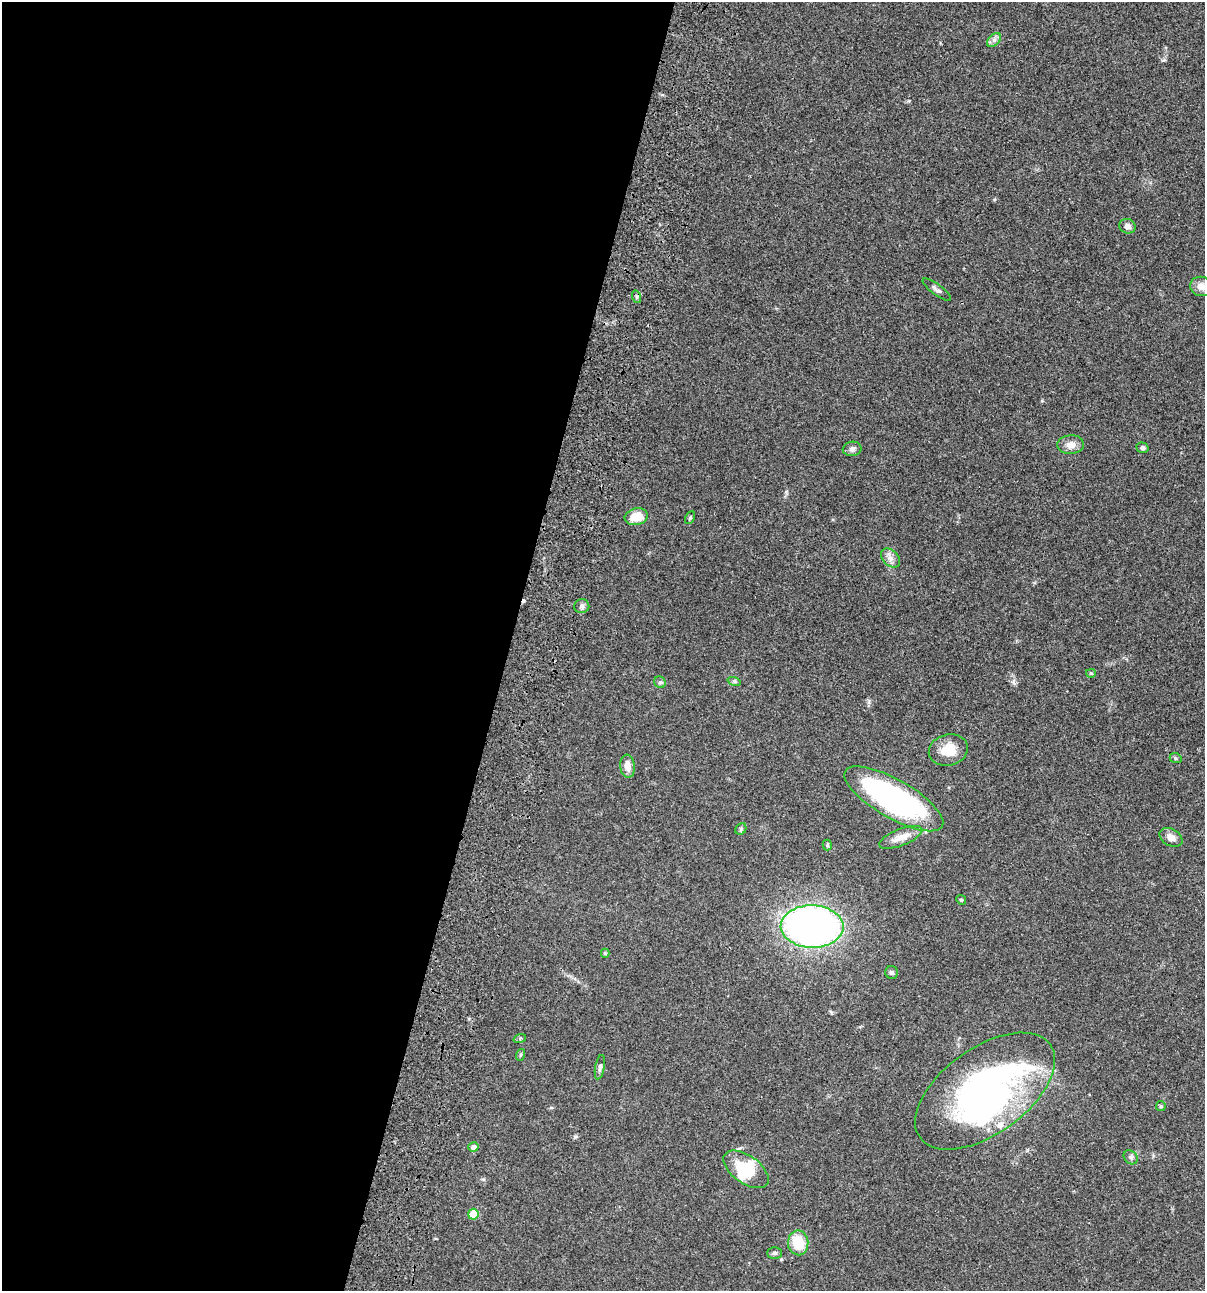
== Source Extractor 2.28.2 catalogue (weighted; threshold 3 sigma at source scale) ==
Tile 5 of 4 x 4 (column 1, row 2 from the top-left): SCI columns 235-1437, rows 2697-3985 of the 5404 x 5390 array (HDU 1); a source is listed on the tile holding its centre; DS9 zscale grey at full resolution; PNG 1207 x 1293 px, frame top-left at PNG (2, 2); each listed source drawn as its Kron ellipse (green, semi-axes under 4 px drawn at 4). Shown black and unused: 42% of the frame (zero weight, under 3 of 4 exposures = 9% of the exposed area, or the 3 px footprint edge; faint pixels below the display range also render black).
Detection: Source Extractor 2.28.2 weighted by HDU 2 'WHT'; one run over the whole footprint, this tile lists its part. Background 0.046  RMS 0.0055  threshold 0.0249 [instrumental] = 3 sigma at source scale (4.5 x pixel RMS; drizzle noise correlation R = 1.50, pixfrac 1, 0.05/0.05 arcsec/px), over >= 5 px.
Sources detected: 43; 2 inside a brighter object's white glare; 1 cosmic-ray / hot-pixel residue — neither listed nor drawn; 2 inside a brighter listed object's ellipse — not listed separately; the other 38 listed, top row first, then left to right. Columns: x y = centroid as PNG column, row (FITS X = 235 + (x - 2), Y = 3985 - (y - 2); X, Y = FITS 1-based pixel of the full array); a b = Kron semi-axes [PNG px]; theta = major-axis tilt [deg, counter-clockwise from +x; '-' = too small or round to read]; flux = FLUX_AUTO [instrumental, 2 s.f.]
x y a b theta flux
994 40 8 5 45 1.6
1127 226 8 7 - 2.2
1201 286 11 9 -14 4.1
937 290 17 5 -36 1.8
637 297 6 4 -72 0.87
1071 445 13 9 3 4.4
1143 448 6 5 - 1.1
852 449 9 7 9 1.8
636 517 12 8 15 9.4
690 518 7 4 63 0.86
890 558 11 7 -43 2.8
582 606 7 7 - 1.5
1091 673 5 4 - 0.6
734 681 7 4 -18 0.92
660 682 6 5 - 0.97
948 750 20 15 14 11
1176 758 6 5 - 0.82
628 766 11 7 -85 4.1
894 799 56 19 -30 110
741 829 6 5 - 0.88
901 837 23 8 22 5.8
1171 837 12 8 -30 3.3
827 845 5 4 - 0.77
961 900 5 4 - 0.69
812 926 31 21 -2 280
605 953 4 4 - 0.78
892 973 6 6 - 1.3
520 1038 6 4 19 0.74
520 1055 6 3 71 0.63
600 1067 12 4 80 1.5
985 1091 80 43 36 180
1161 1106 5 5 - 0.66
473 1147 5 4 - 2.3
1131 1157 8 6 -43 1.3
746 1169 26 14 -36 17
473 1214 5 5 - 14
798 1243 12 10 -88 15
774 1253 7 5 0 1.2
Isophote crosses this tile's border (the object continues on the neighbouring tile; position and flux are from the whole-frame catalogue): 1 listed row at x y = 1201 286
Unlisted compact peaks at least as high as the median listed source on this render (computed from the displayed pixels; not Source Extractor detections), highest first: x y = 575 1137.